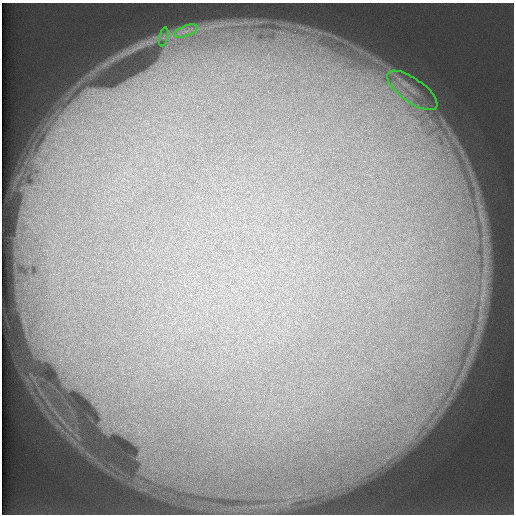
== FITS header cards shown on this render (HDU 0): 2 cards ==
NAXIS1  =                  512 /
NAXIS2  =                  512 /

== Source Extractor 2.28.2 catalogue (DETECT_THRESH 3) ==
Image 512 x 512 px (HDU 0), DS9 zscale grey, 1 PNG px = 1 image px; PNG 516 x 516 px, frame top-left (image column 1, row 512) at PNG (2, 3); each listed source drawn as its Kron ellipse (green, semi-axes under 4 px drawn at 4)
Background 128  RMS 6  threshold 18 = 3 sigma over >= 5 px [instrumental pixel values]
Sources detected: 3; all 3 listed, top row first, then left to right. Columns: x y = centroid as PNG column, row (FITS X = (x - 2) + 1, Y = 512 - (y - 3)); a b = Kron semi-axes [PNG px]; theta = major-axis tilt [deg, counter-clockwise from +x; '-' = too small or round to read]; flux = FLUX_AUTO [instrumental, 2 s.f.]
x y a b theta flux
186 31 12 5 22 2500
164 37 9 4 77 960
412 90 29 12 -36 12000